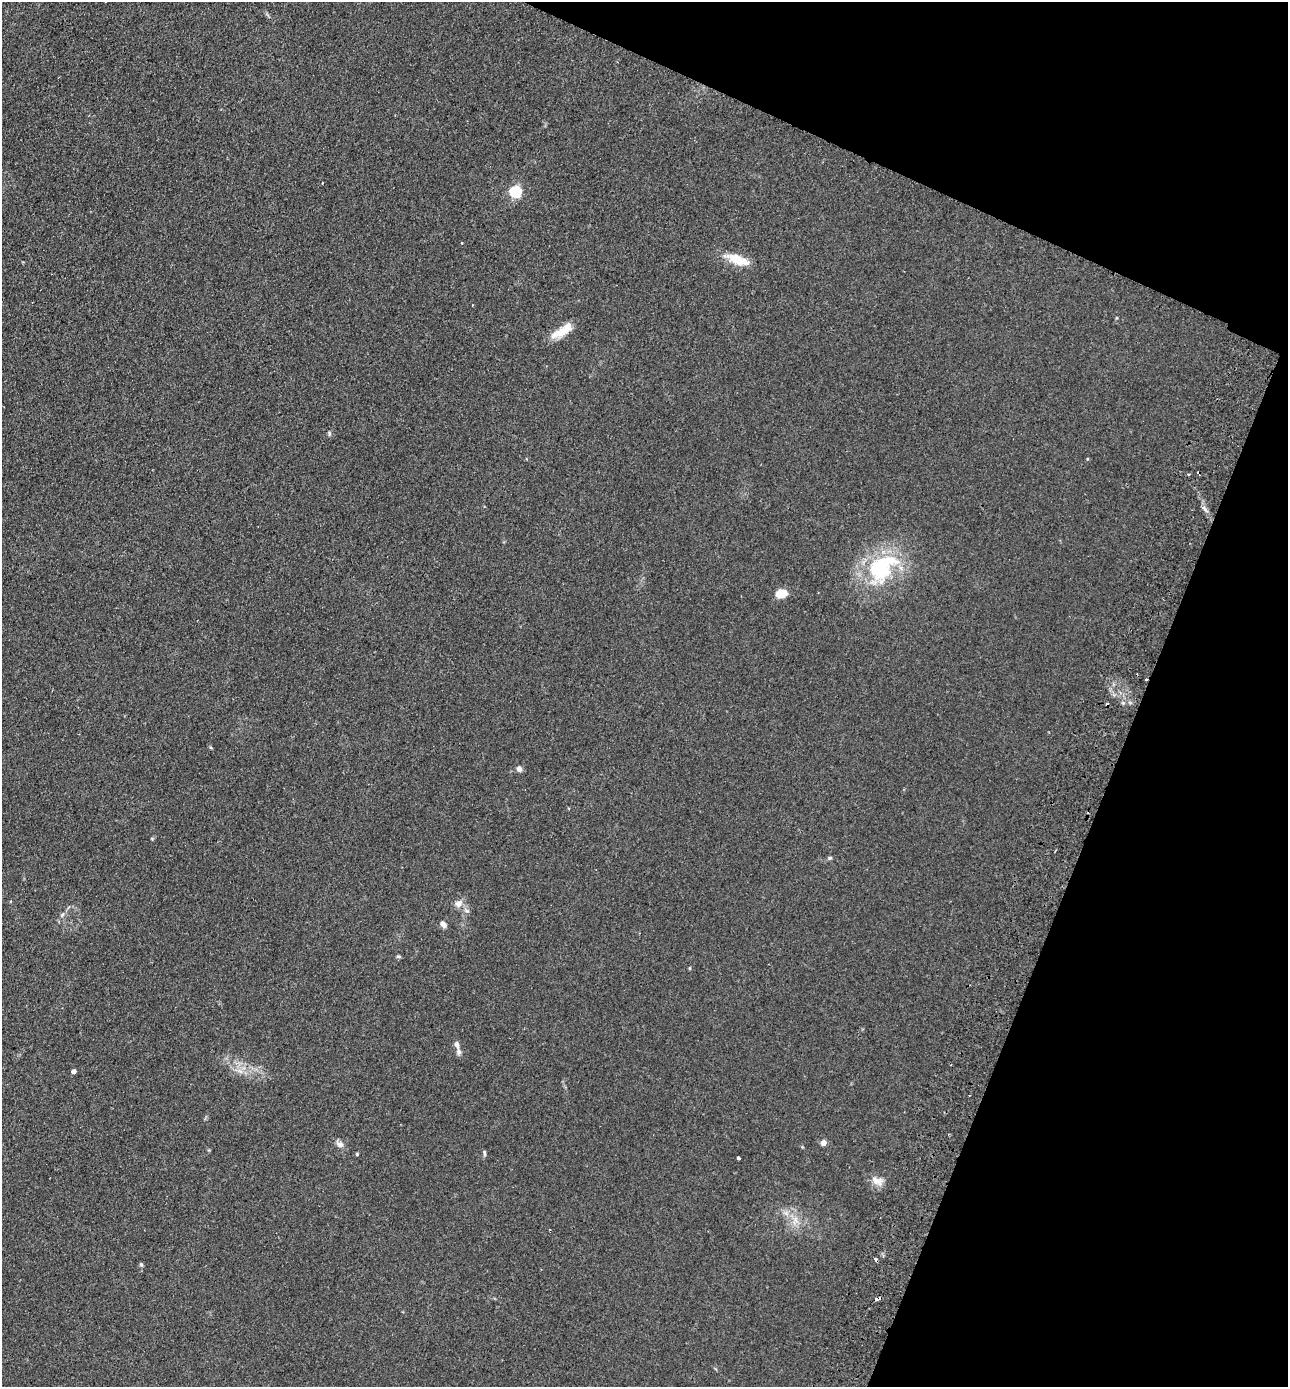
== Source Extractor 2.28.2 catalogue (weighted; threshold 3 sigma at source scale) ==
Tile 8 of 4 x 4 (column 4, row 2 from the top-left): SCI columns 4184-5469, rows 2797-4181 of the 5664 x 5594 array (HDU 1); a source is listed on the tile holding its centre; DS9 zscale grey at full resolution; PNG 1290 x 1389 px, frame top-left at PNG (2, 2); no overlay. Shown black and unused: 20% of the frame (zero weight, under 2 of 3 exposures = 3% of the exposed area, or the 3 px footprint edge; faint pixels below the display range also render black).
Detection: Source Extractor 2.28.2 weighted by HDU 2 'WHT'; one run over the whole footprint, this tile lists its part. Background 0.142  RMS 0.011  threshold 0.0517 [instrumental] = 3 sigma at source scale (4.5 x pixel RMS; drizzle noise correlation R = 1.50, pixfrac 1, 0.05/0.05 arcsec/px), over >= 5 px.
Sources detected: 33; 1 inside a brighter object's white glare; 4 cosmic-ray / hot-pixel residue — not listed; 1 inside a brighter listed object's ellipse — not listed separately; the other 27 listed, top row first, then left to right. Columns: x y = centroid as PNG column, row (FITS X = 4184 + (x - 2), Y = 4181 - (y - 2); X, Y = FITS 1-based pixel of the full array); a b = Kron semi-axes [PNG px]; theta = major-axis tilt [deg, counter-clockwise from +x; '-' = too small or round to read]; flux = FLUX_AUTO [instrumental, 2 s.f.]
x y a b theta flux
322 183 3 2 - 0.75
515 192 5 5 - 140
737 260 32 11 -21 23
562 331 30 9 32 20
329 433 6 5 - 1.7
879 569 45 28 26 100
781 593 12 9 9 16
1146 679 3 2 - 1.6
519 769 7 6 - 4.8
830 858 6 4 21 1.8
458 903 12 9 35 7
62 915 6 5 - 2.2
443 924 8 5 -50 5.1
398 956 7 4 -6 1.7
690 968 5 3 - 1
457 1045 9 6 -77 4.2
240 1071 8 5 -44 4.1
74 1072 4 4 - 5.1
823 1143 4 4 - 9.6
340 1144 10 7 -19 5.2
484 1153 9 3 -89 1.9
357 1154 4 4 - 1.3
738 1158 4 3 - 9.5
877 1181 18 10 -22 9.5
795 1219 8 5 -90 4.4
141 1265 6 4 -68 1.8
877 1299 6 3 19 5.2
Overlapping masked pixels (flux is a lower limit): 2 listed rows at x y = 1146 679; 877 1299